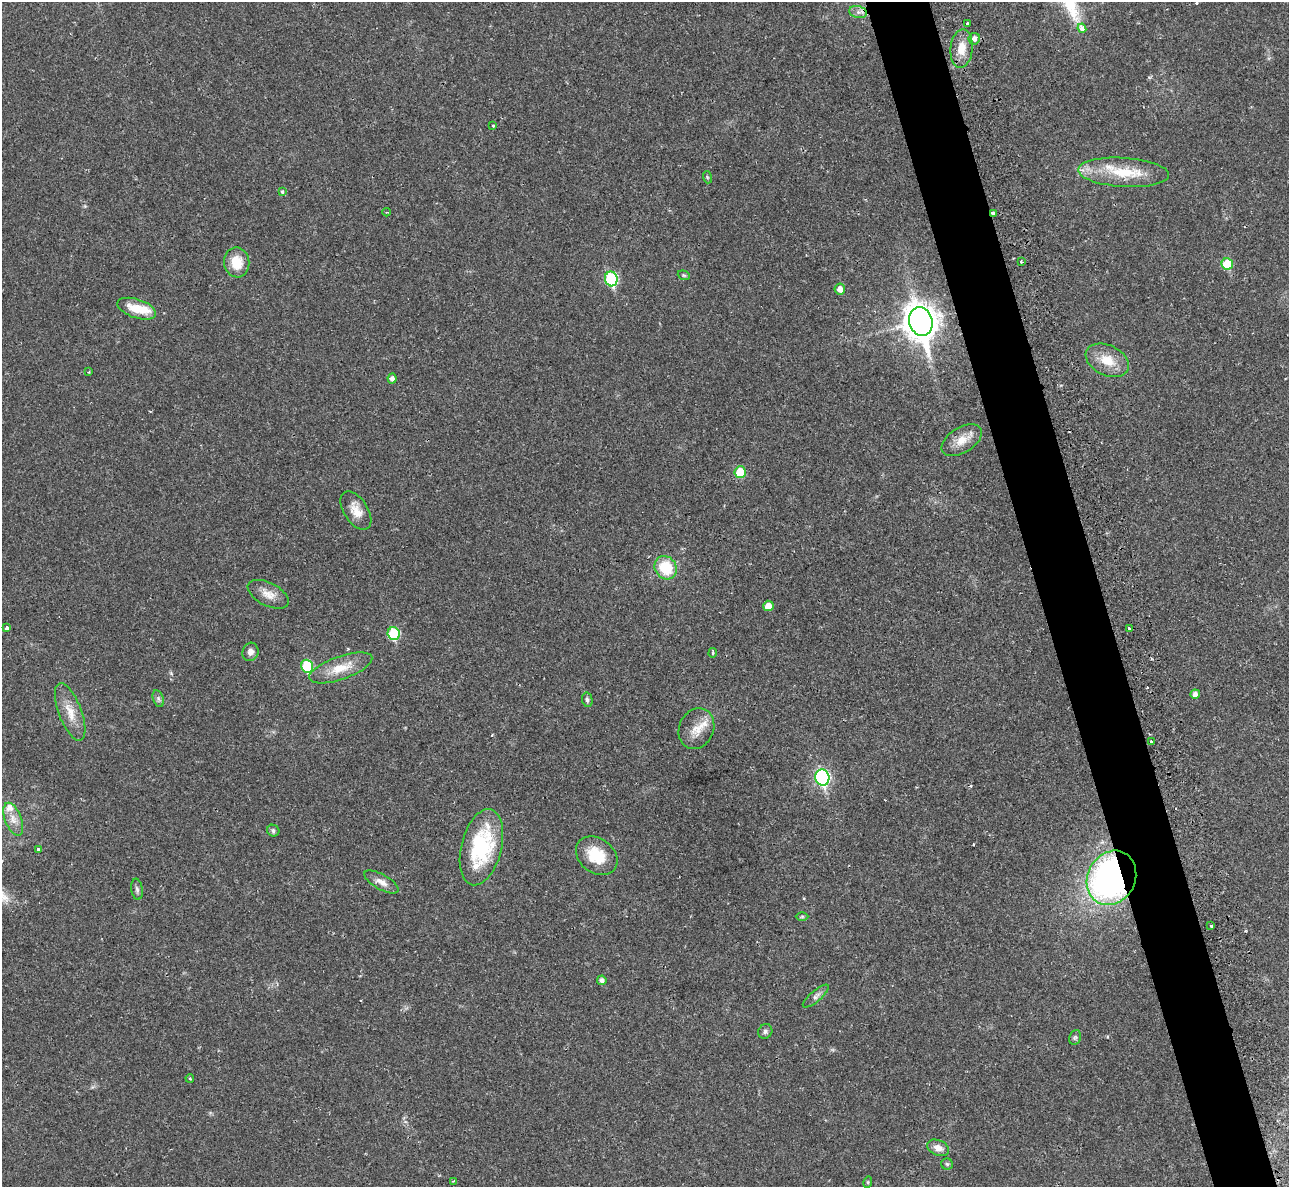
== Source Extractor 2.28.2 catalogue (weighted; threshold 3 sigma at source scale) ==
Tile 6 of 4 x 4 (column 2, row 2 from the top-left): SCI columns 1300-2586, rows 2674-3858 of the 5213 x 5195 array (HDU 1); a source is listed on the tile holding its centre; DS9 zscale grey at full resolution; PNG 1291 x 1189 px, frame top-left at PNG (2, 2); each listed source drawn as its Kron ellipse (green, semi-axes under 4 px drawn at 4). Shown black and unused: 5% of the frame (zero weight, under 2 of 3 exposures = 3% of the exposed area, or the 3 px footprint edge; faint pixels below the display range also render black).
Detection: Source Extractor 2.28.2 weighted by HDU 2 'WHT'; one run over the whole footprint, this tile lists its part. Background 0.0288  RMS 0.0041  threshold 0.0184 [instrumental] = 3 sigma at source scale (4.5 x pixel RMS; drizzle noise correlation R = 1.50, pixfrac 1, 0.05/0.05 arcsec/px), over >= 5 px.
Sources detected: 67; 1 inside a brighter object's white glare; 3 cosmic-ray / hot-pixel residue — neither listed nor drawn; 2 inside a brighter listed object's ellipse — not listed separately; the other 61 listed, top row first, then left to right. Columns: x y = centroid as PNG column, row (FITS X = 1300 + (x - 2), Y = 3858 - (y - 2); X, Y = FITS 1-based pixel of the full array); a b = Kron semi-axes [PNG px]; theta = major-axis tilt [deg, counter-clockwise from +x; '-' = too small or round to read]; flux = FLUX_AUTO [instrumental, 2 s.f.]
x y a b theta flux
858 12 9 6 -13 1.6
967 23 3 2 - 0.56
1082 28 5 4 - 3.4
974 39 6 5 - 1.9
962 48 19 11 85 5.7
493 126 4 3 - 0.67
1123 172 45 14 -4 16
707 177 6 4 -72 0.51
282 192 4 4 - 1
387 212 4 3 - 0.48
993 213 3 3 - 1.1
237 262 15 12 -81 8.3
1021 262 3 2 - 0.6
1227 264 6 5 - 14
684 275 6 4 -20 0.56
611 279 7 6 - 37
840 289 5 5 - 2.8
137 309 20 9 -19 8.9
921 321 14 11 -75 650
1107 360 23 15 -25 8.6
89 372 3 2 - 0.46
392 379 5 4 - 1.8
962 440 22 12 32 5.8
740 472 6 5 - 10
356 511 21 12 -57 5.1
666 568 12 10 -55 14
268 594 22 11 -27 4.5
768 606 5 5 - 3.4
7 628 4 4 - 1.1
1129 629 3 3 - 1.1
394 634 6 6 - 24
250 652 9 8 - 2.1
712 653 5 3 - 0.55
307 666 7 5 -72 21
341 668 33 11 19 8.9
1195 694 5 4 - 1.9
158 699 9 5 -71 1
587 700 7 5 -79 0.95
70 712 30 11 -69 6.7
696 729 21 17 66 6
1151 741 3 3 - 0.55
822 777 8 7 - 76
13 819 17 8 -69 3.8
273 831 6 6 - 0.95
481 847 39 20 75 35
38 849 3 3 - 0.8
597 856 22 17 -37 12
1111 878 28 23 61 140
381 882 19 7 -29 3
137 889 10 5 -83 1.1
802 916 6 4 1 0.56
1211 926 3 3 - 1.2
602 980 5 4 - 1.4
816 996 16 5 40 1.7
765 1031 7 6 - 1.1
1075 1037 7 5 68 0.85
190 1078 4 3 - 0.6
938 1148 11 7 -23 3
947 1164 6 5 - 0.62
453 1181 3 2 - 0.54
868 1182 6 3 73 0.47
Overlapping masked pixels (flux is a lower limit): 2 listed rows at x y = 993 213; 1111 878